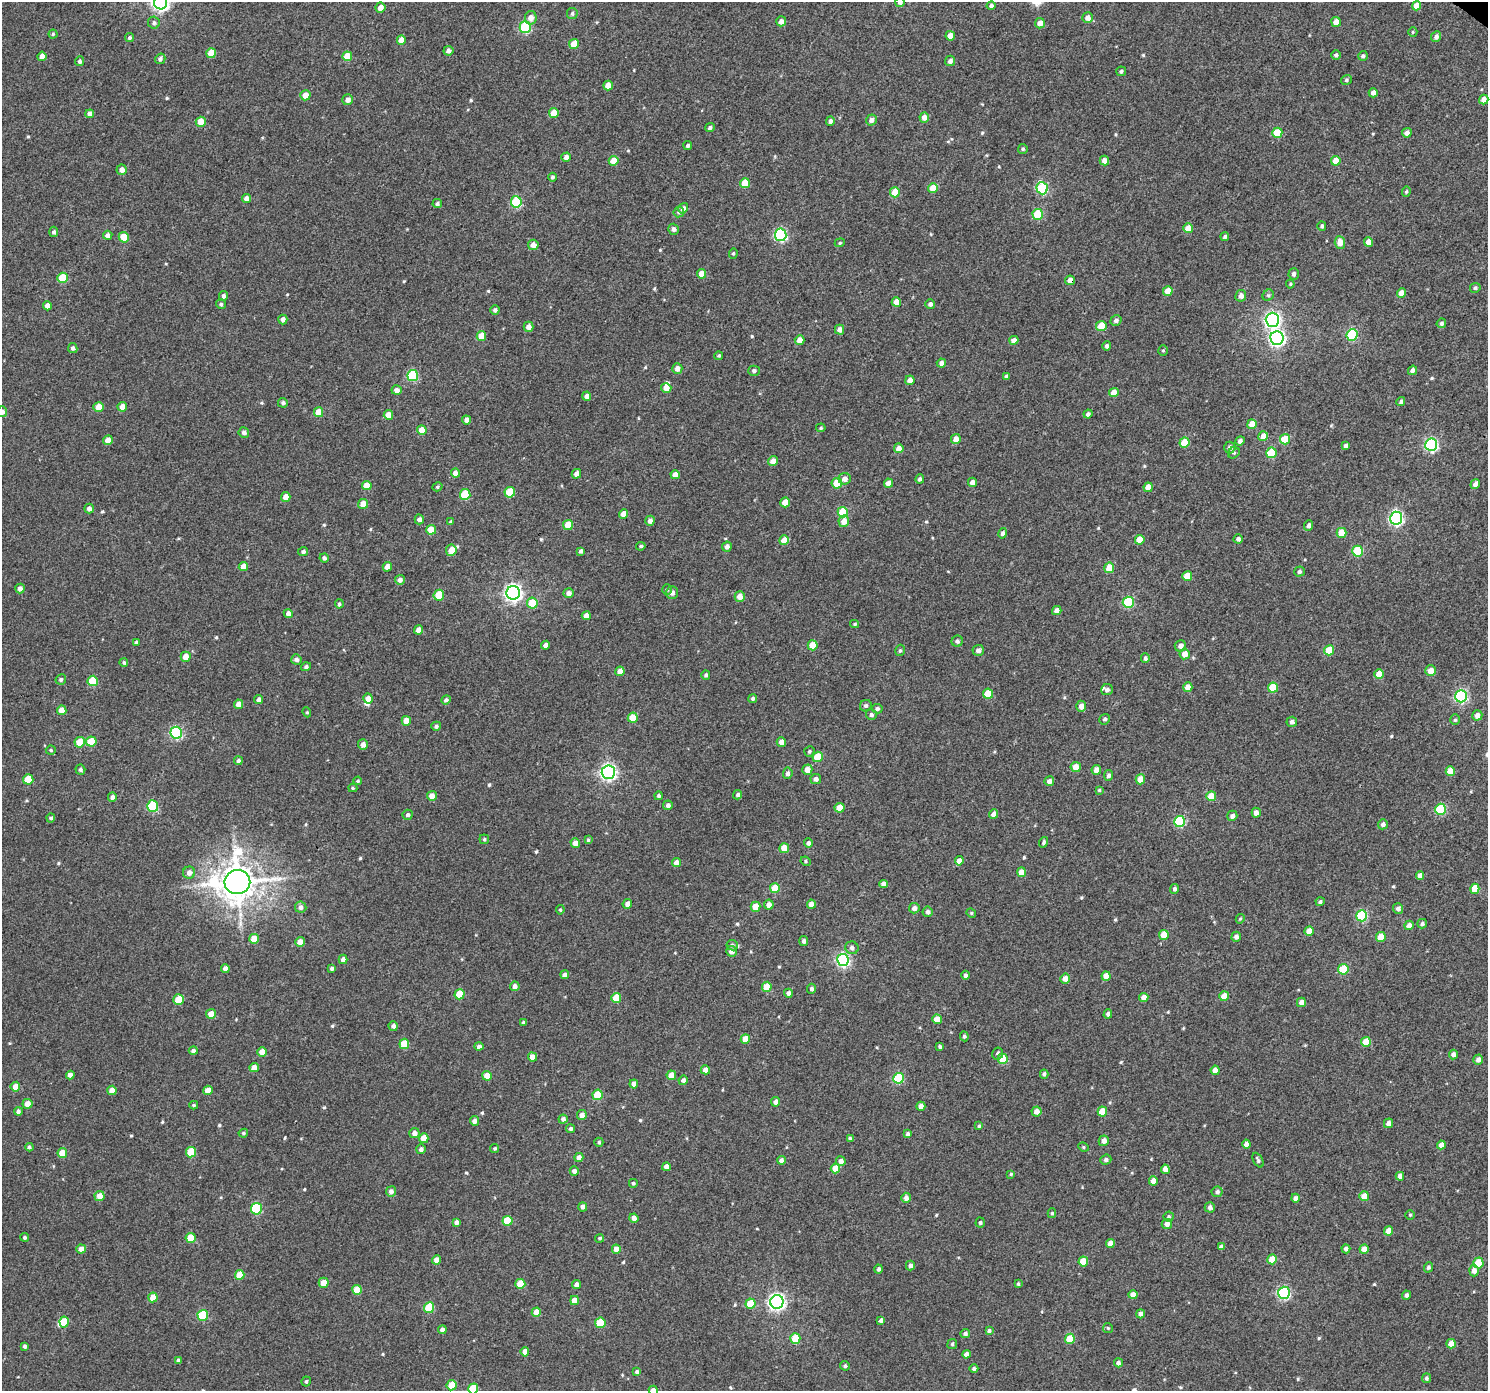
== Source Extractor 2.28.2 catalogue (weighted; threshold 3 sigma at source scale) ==
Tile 10 of 4 x 4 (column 2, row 3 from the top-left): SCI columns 1525-3010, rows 1611-2999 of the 6026 x 6065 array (HDU 1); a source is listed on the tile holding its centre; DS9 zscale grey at full resolution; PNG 1490 x 1393 px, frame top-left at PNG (2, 2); each listed source drawn as its Kron ellipse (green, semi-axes under 4 px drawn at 4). Shown black and unused: <1% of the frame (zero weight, under 3 of 4 exposures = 5% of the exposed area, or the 3 px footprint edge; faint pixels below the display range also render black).
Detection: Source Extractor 2.28.2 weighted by HDU 2 'WHT'; one run over the whole footprint, this tile lists its part. Background 0.012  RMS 0.0058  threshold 0.0263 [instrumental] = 3 sigma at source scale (4.5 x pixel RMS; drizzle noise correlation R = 1.50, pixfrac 1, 0.0396/0.0396 arcsec/px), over >= 5 px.
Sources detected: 571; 5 inside a brighter listed object's ellipse — not listed separately; of the other 566, all 500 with FLUX_AUTO >= 0.745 (the completeness limit of this list) listed and drawn (66 fainter detections not listed), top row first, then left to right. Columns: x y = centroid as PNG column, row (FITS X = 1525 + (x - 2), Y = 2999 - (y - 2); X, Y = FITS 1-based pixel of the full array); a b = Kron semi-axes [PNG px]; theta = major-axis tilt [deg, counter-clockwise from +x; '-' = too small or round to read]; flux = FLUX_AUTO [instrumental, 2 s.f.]
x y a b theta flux
161 2 7 6 - 200
900 2 5 4 - 2.1
991 5 4 4 - 1.7
1417 6 4 4 - 6.4
380 7 5 5 - 4.2
572 13 5 5 - 1.3
531 18 7 6 - 4.1
1088 18 5 5 - 3.3
781 21 5 5 - 3.2
1336 22 5 4 - 5
154 23 6 6 - 1.4
1040 23 5 5 - 4.5
525 27 6 5 - 53
1413 32 5 4 - 0.74
53 34 4 4 - 0.79
950 36 5 4 - 5.8
1436 37 5 5 - 2.4
130 38 5 4 - 1.1
401 40 4 4 - 5.9
574 44 5 5 - 8.8
448 51 5 4 - 2.4
211 53 5 5 - 12
1336 55 4 4 - 1.4
42 56 5 4 - 4.8
347 56 5 5 - 11
1363 56 5 4 - 1.3
160 59 5 5 - 1.6
80 61 5 4 - 1.5
950 61 5 5 - 2.3
1121 71 5 4 - 1.2
1346 80 5 4 - 1.1
608 85 5 4 - 5.8
1373 93 4 4 - 3
305 95 5 5 - 6
348 100 5 5 - 3.3
1484 100 5 4 - 3.7
554 113 5 5 - 9
90 114 4 4 - 3.2
924 117 5 5 - 4.6
871 120 6 5 - 2.8
830 121 4 4 - 1.9
201 122 5 5 - 8.5
710 128 5 4 - 1.5
1277 133 5 5 - 15
1407 133 5 4 - 2.6
688 146 4 4 - 1.3
1023 149 5 5 - 0.94
566 157 5 4 - 3.2
614 161 5 5 - 9.7
1104 161 5 4 - 3.5
1336 161 5 5 - 8.9
122 170 5 5 - 4.3
552 177 4 4 - 1.3
745 183 5 5 - 12
933 188 5 5 - 10
1042 188 6 5 - 41
1406 191 5 4 - 0.91
895 192 5 5 - 11
247 199 4 4 - 3.9
516 202 5 5 - 44
437 204 5 4 - 1.3
683 208 5 4 - 2.9
679 212 5 5 - 1.5
1038 214 5 5 - 25
1322 226 5 4 - 1.2
1188 228 5 5 - 5.7
674 229 5 5 - 1.8
54 232 5 4 - 1.6
108 235 5 4 - 2.5
781 235 6 6 - 77
124 237 5 5 - 12
1225 237 4 4 - 1.3
1340 242 6 5 - 6.1
1369 242 5 4 - 5.8
840 243 5 4 - 0.76
533 245 5 5 - 4.1
733 253 5 4 - 0.86
702 274 5 4 - 6
1294 274 6 5 - 1.9
62 278 5 5 - 16
1070 280 5 4 - 4.2
1290 284 4 4 - 0.75
1475 288 5 4 - 1.1
1168 291 5 5 - 8
1401 293 5 4 - 6.6
1268 295 6 5 - 0.98
223 296 5 4 - 1.7
1241 296 6 5 - 3.1
896 302 4 4 - 6
221 304 5 4 - 1.1
930 304 5 5 - 2.1
47 306 4 4 - 3
495 310 4 4 - 1.7
283 319 5 4 - 2.6
1116 320 6 5 - 2
1272 320 7 6 - 150
1441 323 5 4 - 1.4
1101 326 5 5 - 15
529 327 5 5 - 3.3
840 330 5 4 - 3.1
1352 335 6 5 - 47
481 336 5 5 - 9.8
1277 338 7 6 - 150
800 340 5 4 - 5.3
1014 340 4 4 - 3.4
1107 346 4 4 - 1.6
73 348 5 4 - 1.6
1163 350 5 4 - 0.81
719 356 4 3 - 0.75
941 363 4 4 - 2.5
677 369 5 5 - 3.3
1412 370 5 4 - 2.1
754 371 5 5 - 1.5
413 376 5 5 - 35
1006 377 4 4 - 1.3
910 380 5 4 - 3.6
666 388 5 4 - 5.2
397 390 5 5 - 3
1114 392 5 4 - 6
587 396 4 4 - 2.9
1401 401 4 4 - 1.5
283 403 5 5 - 1.3
98 407 5 4 - 7.6
122 407 5 4 - 4.8
2 412 5 5 - 2.4
318 412 5 4 - 7.4
1088 414 4 4 - 1.9
388 415 5 4 - 6
467 420 4 4 - 2.4
1252 424 5 5 - 8.1
821 428 5 4 - 0.79
422 430 5 4 - 9.4
244 433 5 5 - 2.1
1263 436 5 4 - 6.8
956 439 5 4 - 4.8
1285 439 5 5 - 14
108 440 5 4 - 4.7
1240 441 5 4 - 1.9
1184 443 5 5 - 13
1431 445 6 6 - 92
1346 446 4 3 - 1.7
899 448 5 5 - 4.3
1230 448 6 5 - 2.8
1234 453 6 5 - 1.1
1271 453 5 5 - 20
773 461 5 5 - 3.7
455 473 4 4 - 4.2
576 474 5 4 - 3.2
675 475 4 4 - 4.7
845 479 6 5 - 3.6
920 479 5 4 - 1.4
972 482 4 4 - 3.3
837 483 5 5 - 14
888 483 4 4 - 4.2
1475 484 5 4 - 2.4
367 485 5 4 - 7.6
437 487 5 4 - 0.88
1148 487 5 4 - 5.2
510 492 5 5 - 17
465 494 5 5 - 23
286 497 5 4 - 4.8
785 502 5 5 - 7.6
363 504 5 5 - 6
89 509 5 4 - 2.5
843 512 5 5 - 23
623 514 5 4 - 5.5
1396 518 6 6 - 110
419 519 5 4 - 2.3
650 521 5 4 - 2.8
844 521 6 5 - 5.3
451 522 4 4 - 1
568 525 5 5 - 10
1309 525 5 4 - 1.7
431 530 5 5 - 11
1003 533 5 4 - 1.8
1341 533 5 5 - 10
1238 539 4 4 - 1.8
784 540 5 5 - 8.6
1140 540 5 5 - 8.3
641 546 5 4 - 0.92
727 547 5 5 - 2.2
451 550 5 5 - 7.3
581 551 4 3 - 1.5
1357 551 5 5 - 29
303 552 5 4 - 1.3
324 558 4 4 - 1.8
243 566 4 4 - 4.8
387 567 5 4 - 4
1109 568 5 5 - 9.3
1299 571 5 5 - 1.6
1187 576 5 5 - 12
400 580 5 5 - 2.7
20 589 5 4 - 2.7
667 589 5 4 - 0.81
513 593 7 7 - 220
569 593 5 5 - 3
672 593 6 6 - 2.7
439 595 5 5 - 19
740 596 5 5 - 5.2
1128 602 5 5 - 36
532 603 5 5 - 14
339 604 4 4 - 1.1
1057 611 5 4 - 4
288 613 4 4 - 2.8
586 616 4 4 - 4.1
855 624 4 3 - 0.94
418 630 4 4 - 5
957 641 6 5 - 1.5
136 642 4 4 - 1.2
546 645 4 4 - 3.1
813 645 5 5 - 10
1180 646 6 5 - 2.9
900 650 6 4 74 1.1
978 650 5 5 - 2.5
1329 650 5 5 - 14
1185 654 5 5 - 5
186 657 5 5 - 6.4
1145 658 5 4 - 1.5
296 659 5 5 - 2
124 662 4 4 - 0.96
306 667 5 4 - 1.5
620 671 5 4 - 4.4
1431 671 5 5 - 4.7
1379 674 5 5 - 7.6
706 675 4 4 - 1.3
61 679 5 5 - 1.4
93 681 5 5 - 18
1188 687 5 4 - 6
1273 688 5 5 - 16
1107 690 6 5 - 1.8
988 694 5 5 - 13
1461 696 6 6 - 81
753 698 4 4 - 1.3
368 699 5 5 - 4.7
259 700 4 4 - 2.2
446 700 5 4 - 1.5
239 704 5 4 - 5
866 706 6 5 - 1.4
1081 706 5 4 - 3.5
877 709 5 4 - 1.6
62 710 5 4 - 5
307 712 5 4 - 0.77
871 715 5 5 - 1.3
1477 715 5 5 - 3.8
633 718 5 5 - 9.8
1105 719 5 5 - 1.2
1455 720 5 4 - 0.91
406 721 5 4 - 7.4
1292 722 5 5 - 2.2
436 726 5 4 - 1.4
176 733 6 5 - 68
91 741 5 5 - 13
80 742 5 5 - 12
781 742 5 4 - 3.5
363 745 5 5 - 3.1
51 750 5 4 - 0.83
809 751 5 5 - 1
818 757 5 5 - 14
238 761 4 4 - 1.4
1076 767 5 5 - 6.1
80 770 5 5 - 1.3
807 770 5 5 - 5.8
1096 770 5 4 - 3.7
1450 771 5 4 - 7.5
608 772 6 6 - 190
788 773 6 5 - 2.2
1108 775 5 4 - 1.6
28 779 5 5 - 15
816 779 5 5 - 2.2
1140 779 5 4 - 7.8
358 781 4 4 - 0.85
1049 781 5 5 - 2.6
353 788 4 4 - 0.76
1099 790 4 4 - 0.78
738 795 5 4 - 1.4
432 796 5 5 - 5.1
659 796 4 4 - 1.1
1211 796 5 5 - 8.9
112 797 5 4 - 1.9
668 805 5 4 - 1.9
153 806 5 5 - 40
840 808 5 5 - 9.6
1441 809 5 5 - 33
1256 813 5 4 - 3.1
994 814 5 4 - 3.6
408 815 5 5 - 1.4
1232 816 5 5 - 2.3
51 818 4 4 - 1.2
1179 822 5 5 - 42
1383 824 5 5 - 2
484 839 4 4 - 0.8
588 840 4 3 - 0.77
1043 842 5 4 - 1
575 843 5 4 - 5.1
808 843 4 4 - 2.1
784 848 5 5 - 8.7
806 861 5 4 - 0.81
959 861 4 4 - 3.5
676 863 5 4 - 4
1022 872 5 4 - 7.2
189 873 6 6 - 3.3
1420 876 4 4 - 3.2
237 882 13 12 - 1500
884 884 4 4 - 3.6
775 888 5 5 - 12
1175 889 5 4 - 1.8
1475 889 5 4 - 9.8
1320 902 4 4 - 1.3
627 904 5 4 - 2.9
811 904 4 4 - 4.1
769 905 5 5 - 3.6
301 907 5 5 - 2.4
756 907 5 5 - 8
914 908 5 5 - 3
1398 908 5 5 - 1.8
560 910 5 4 - 0.86
928 912 5 5 - 2
971 913 5 4 - 0.75
1362 916 5 5 - 41
1240 919 5 4 - 0.75
1422 924 5 4 - 1.3
1409 925 5 4 - 3.8
1309 931 5 4 - 5.2
1164 935 5 5 - 9.3
1236 937 5 4 - 2.5
1381 937 5 5 - 11
254 939 5 5 - 7.9
804 941 5 4 - 1.7
300 942 5 4 - 5
732 945 5 5 - 1.3
852 948 6 6 - 2.2
731 951 5 5 - 3.2
343 959 5 4 - 2.8
843 960 6 6 - 98
225 968 4 4 - 2.3
332 968 4 4 - 1.2
1343 969 5 5 - 21
565 975 4 4 - 2.3
965 975 4 4 - 1.6
1106 976 5 4 - 5.6
1065 978 5 5 - 4.7
515 986 5 4 - 2.1
767 987 5 5 - 11
812 989 5 4 - 1.7
788 993 4 4 - 2.2
460 994 5 5 - 16
1224 996 5 5 - 8
616 998 5 5 - 13
1144 998 4 4 - 4.8
179 1000 5 5 - 14
1301 1002 4 4 - 4
211 1014 5 5 - 6.5
1108 1014 4 4 - 1.5
937 1019 5 4 - 7.8
523 1022 4 4 - 1.2
393 1026 5 4 - 2.2
964 1036 5 4 - 1.2
745 1039 5 4 - 7.8
1366 1042 5 5 - 9.7
404 1044 5 5 - 16
479 1046 4 4 - 1.9
940 1046 4 3 - 1.1
193 1051 4 4 - 2
262 1052 5 5 - 6
998 1053 6 5 - 1.2
1453 1054 5 4 - 2.3
532 1057 4 4 - 4.4
1003 1059 5 5 - 13
1478 1060 5 4 - 2.5
254 1068 5 4 - 4.6
705 1070 4 4 - 4.3
1215 1070 4 4 - 5.2
1044 1074 4 4 - 1.4
70 1075 4 4 - 2.8
671 1075 5 4 - 5.5
487 1076 5 4 - 7.9
899 1078 5 5 - 37
683 1080 4 4 - 2.1
634 1084 4 4 - 3.4
15 1087 5 5 - 5.6
112 1090 4 4 - 5.3
208 1090 5 4 - 6.9
597 1095 5 5 - 15
776 1102 4 4 - 3.5
27 1104 5 5 - 6
194 1105 4 4 - 0.84
921 1106 4 4 - 3.8
18 1111 4 4 - 1.5
1037 1111 5 5 - 3.7
1102 1111 5 5 - 12
582 1115 5 5 - 3.5
563 1119 4 4 - 2.3
474 1121 5 4 - 2.7
1388 1123 5 4 - 2.9
979 1126 4 4 - 0.78
570 1129 4 4 - 1.3
243 1133 5 4 - 1
414 1133 5 5 - 3.1
908 1134 4 4 - 1.9
424 1138 5 4 - 6.8
850 1138 4 3 - 1.2
1104 1141 5 5 - 3.5
599 1142 4 4 - 0.96
1246 1144 4 4 - 2.7
1441 1145 4 4 - 3.5
29 1147 4 4 - 1.1
1083 1147 5 4 - 0.83
421 1149 5 5 - 2.1
495 1149 4 4 - 0.84
191 1152 5 5 - 18
62 1153 5 5 - 9.3
579 1157 4 4 - 3.2
781 1160 4 4 - 2
1106 1160 5 5 - 1.7
1258 1160 8 4 -61 1.4
841 1161 5 4 - 3.1
666 1167 4 4 - 3.3
835 1168 5 5 - 9.1
1165 1169 4 4 - 5.8
574 1171 4 4 - 2.6
1011 1174 4 4 - 0.8
1400 1176 4 4 - 2.9
1153 1181 4 4 - 4.7
633 1183 4 4 - 0.85
391 1191 5 5 - 2.5
1217 1192 5 5 - 1.9
99 1196 5 5 - 6.6
1364 1196 5 5 - 7.3
906 1198 5 5 - 2.4
1295 1198 4 4 - 3.1
583 1207 4 4 - 2.3
1210 1207 5 5 - 2.3
256 1209 5 5 - 43
1052 1213 5 4 - 0.82
1410 1215 4 4 - 0.78
1169 1217 5 5 - 1.2
634 1218 5 4 - 3.5
507 1221 5 5 - 18
456 1222 4 4 - 1.8
980 1222 5 4 - 1.1
1167 1224 5 5 - 3.1
1389 1231 4 4 - 5.5
25 1237 4 4 - 1.1
191 1238 5 5 - 13
600 1238 5 4 - 0.86
1110 1243 4 4 - 4.5
1221 1247 4 4 - 2.1
81 1249 4 4 - 3.9
616 1249 4 4 - 5.6
1346 1249 4 4 - 2.1
1364 1249 4 4 - 4.7
1272 1259 5 4 - 12
436 1260 4 4 - 4.3
1083 1261 5 5 - 12
1478 1263 5 5 - 16
910 1265 5 4 - 2.2
1428 1267 5 4 - 1.4
878 1269 4 4 - 1.2
1474 1270 6 5 - 3.5
240 1275 5 4 - 10
324 1283 5 5 - 7.2
520 1284 5 5 - 13
1018 1284 4 3 - 0.78
577 1285 4 4 - 3.1
357 1290 5 5 - 10
1284 1293 6 6 - 76
1133 1295 4 4 - 4.9
1406 1295 5 4 - 1.6
153 1297 5 4 - 8.1
574 1301 4 4 - 6
777 1302 7 6 - 190
750 1304 5 5 - 14
429 1308 5 5 - 23
536 1312 5 4 - 7.1
1140 1314 4 4 - 2.6
203 1315 5 5 - 33
881 1320 4 3 - 1.5
64 1322 5 4 - 9.8
600 1323 5 5 - 15
1108 1328 5 5 - 0.75
442 1330 4 4 - 2.3
989 1331 4 4 - 1.4
965 1333 5 4 - 1.6
795 1338 5 5 - 15
1070 1339 5 5 - 13
952 1344 5 4 - 0.9
1451 1344 5 5 - 5.6
25 1346 3 3 - 1.3
525 1352 4 4 - 5.1
966 1354 4 4 - 2.8
178 1360 4 4 - 1
1118 1363 4 4 - 2
845 1366 5 4 - 1.4
974 1369 4 4 - 1.4
637 1372 4 4 - 1.5
1426 1378 5 4 - 1.3
306 1381 5 4 - 1.1
452 1385 5 5 - 12
473 1389 5 5 - 19
653 1390 4 4 - 3
Overlapping masked pixels (flux is a lower limit): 1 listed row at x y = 1070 280
Isophote crosses this tile's border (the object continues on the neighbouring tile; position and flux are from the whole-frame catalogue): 5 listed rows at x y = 161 2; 900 2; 2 412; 473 1389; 653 1390